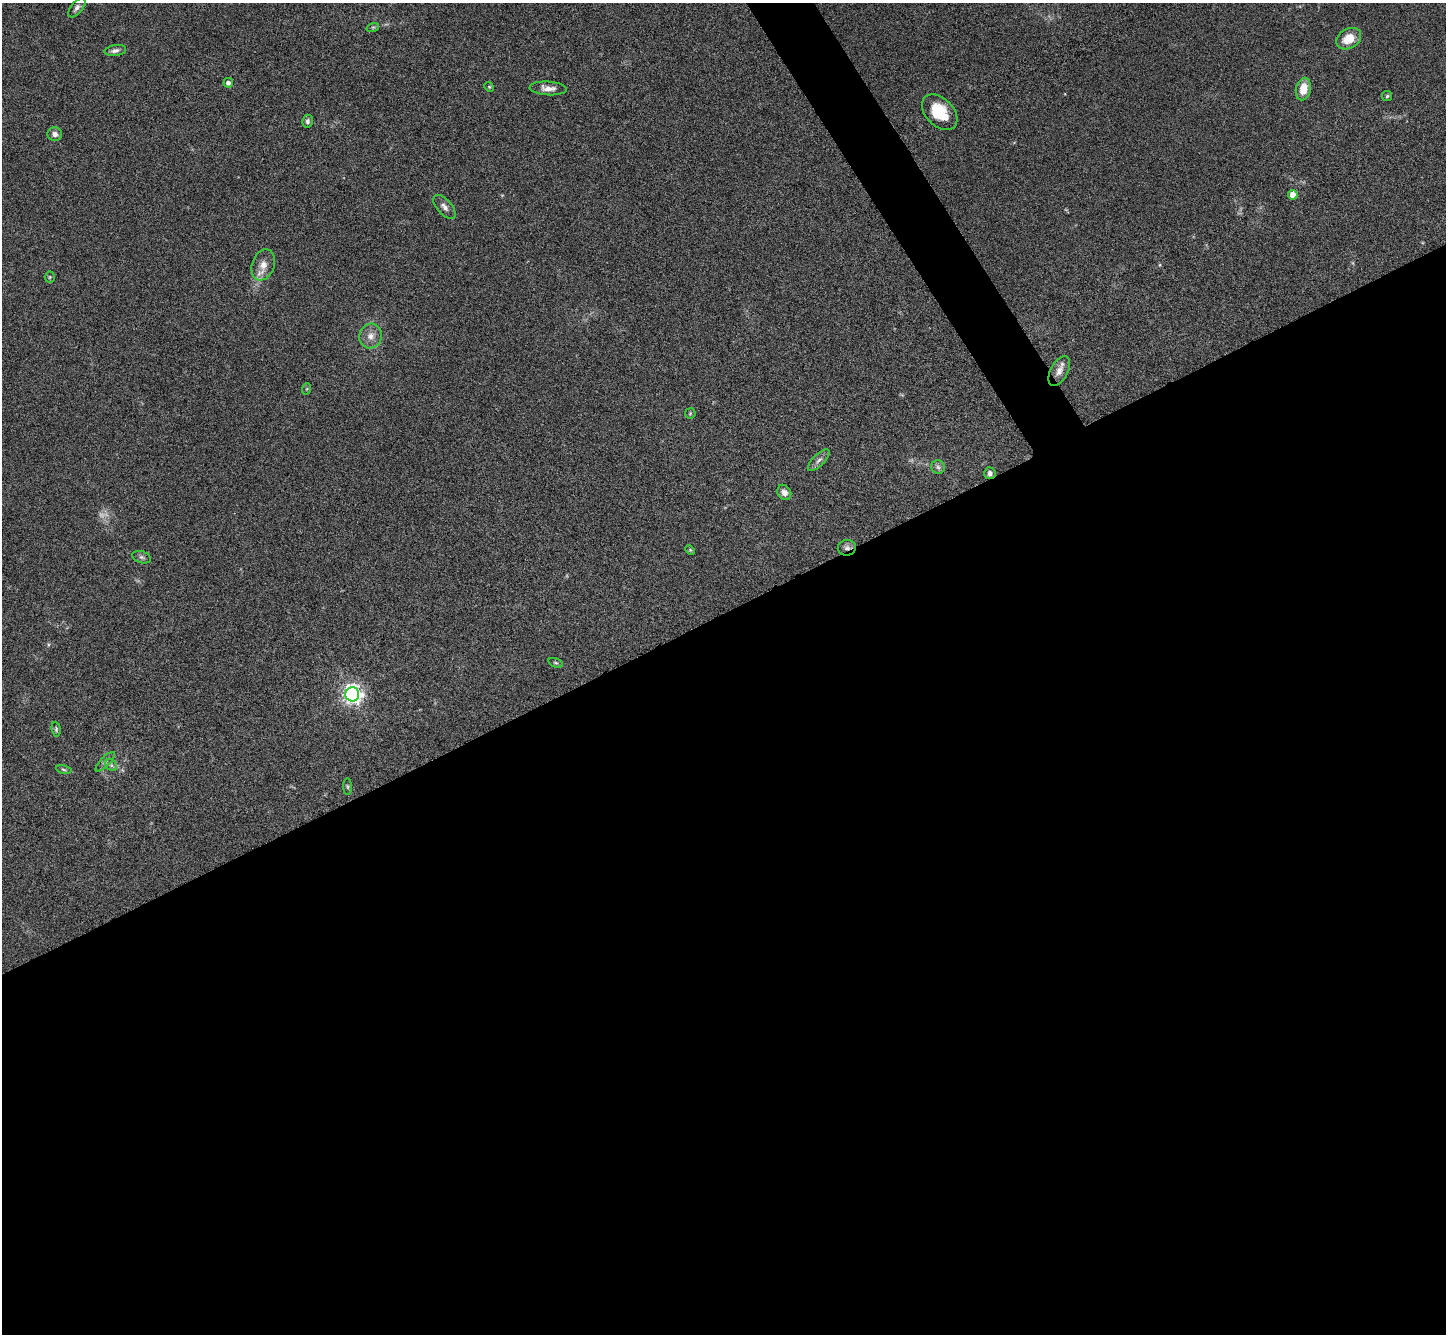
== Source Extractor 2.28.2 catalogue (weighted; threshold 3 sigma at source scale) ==
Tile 15 of 4 x 4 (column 3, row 4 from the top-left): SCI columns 2895-4338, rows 296-1627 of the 5788 x 5781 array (HDU 1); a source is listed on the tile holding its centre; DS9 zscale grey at full resolution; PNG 1448 x 1336 px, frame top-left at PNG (2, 3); each listed source drawn as its Kron ellipse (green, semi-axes under 4 px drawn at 4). Shown black and unused: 56% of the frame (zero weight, under 3 of 6 exposures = <1% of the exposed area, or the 3 px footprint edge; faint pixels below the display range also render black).
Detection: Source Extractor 2.28.2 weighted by HDU 2 'WHT'; one run over the whole footprint, this tile lists its part. Background 0.0536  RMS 0.0044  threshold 0.0181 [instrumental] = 3 sigma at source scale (4.09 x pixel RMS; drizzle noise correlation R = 1.36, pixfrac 0.8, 0.05/0.05 arcsec/px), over >= 5 px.
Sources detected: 35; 1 too faint to see at this stretch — neither listed nor drawn; the other 34 listed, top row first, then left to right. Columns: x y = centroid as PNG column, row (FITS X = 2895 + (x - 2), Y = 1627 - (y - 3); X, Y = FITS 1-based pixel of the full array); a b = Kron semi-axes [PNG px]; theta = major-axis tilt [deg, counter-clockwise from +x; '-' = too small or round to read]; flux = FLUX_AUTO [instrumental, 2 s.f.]
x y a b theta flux
77 8 12 5 50 1.4
373 27 6 4 18 0.59
1349 39 13 9 30 6.9
115 51 11 5 8 1.5
228 83 5 4 - 1.4
489 87 5 4 - 0.47
548 88 18 7 -3 3.1
1303 89 11 7 77 6
1387 96 5 5 - 0.62
940 112 21 13 -45 14
307 121 6 5 - 0.97
55 134 7 7 - 1.6
1293 195 4 4 - 4.8
444 207 15 7 -48 2.1
263 265 16 11 69 4.4
50 277 5 5 - 0.51
371 336 12 11 - 3.5
1059 371 16 8 63 3.6
306 389 6 4 70 0.45
690 413 5 5 - 0.52
819 460 14 6 46 1.7
938 467 7 6 - 1.2
990 473 6 5 - 1.4
784 492 8 6 -57 2.1
847 548 9 8 - 1.8
690 550 5 4 - 0.47
142 557 10 6 -18 1.1
555 663 7 4 -19 0.68
352 694 7 7 - 210
56 729 7 4 -82 0.68
105 762 13 4 45 1.2
111 765 6 5 - 0.9
64 769 8 4 -10 0.68
348 787 8 4 -89 0.69
Overlapping masked pixels (flux is a lower limit): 1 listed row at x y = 847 548